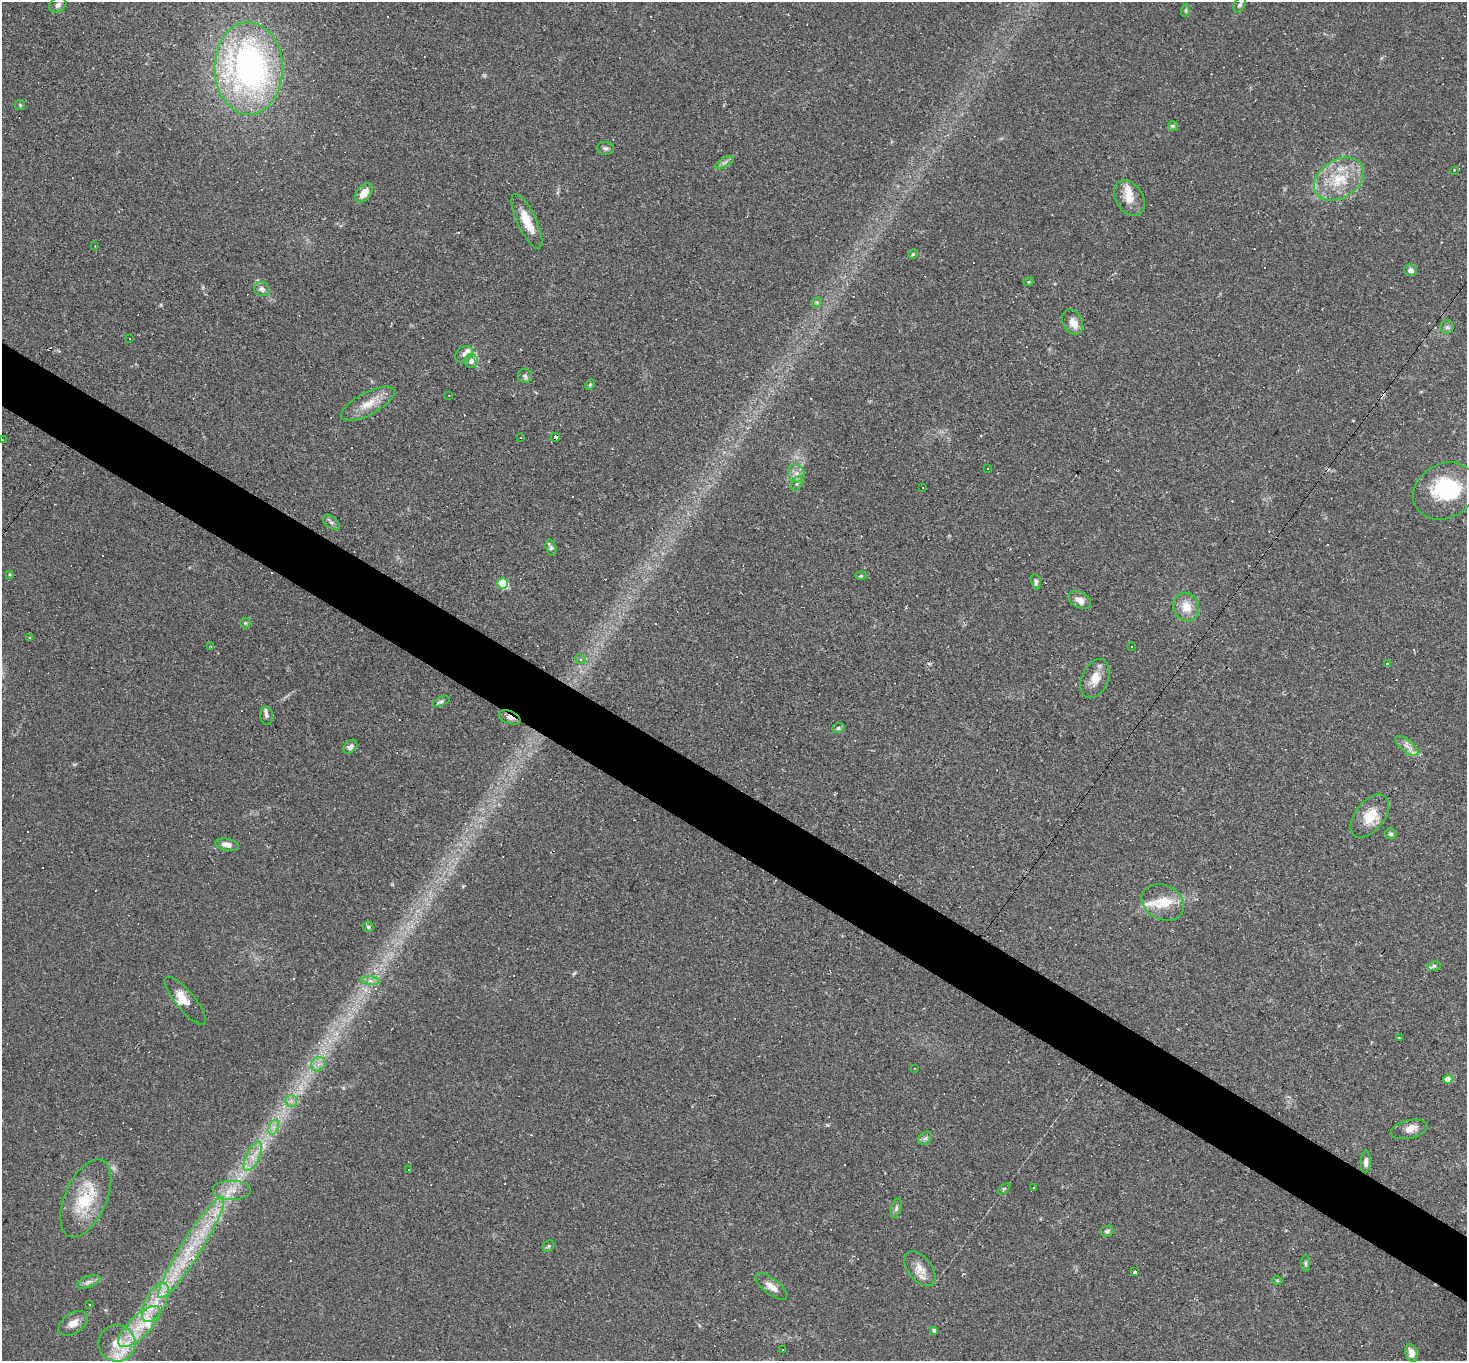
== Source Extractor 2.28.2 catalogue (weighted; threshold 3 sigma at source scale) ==
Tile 6 of 4 x 4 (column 2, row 2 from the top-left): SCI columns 1466-2930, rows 2864-4222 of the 5859 x 5866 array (HDU 1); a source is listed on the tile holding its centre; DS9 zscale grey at full resolution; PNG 1469 x 1363 px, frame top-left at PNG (2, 2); each listed source drawn as its Kron ellipse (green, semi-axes under 4 px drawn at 4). Shown black and unused: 5% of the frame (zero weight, under 2 of 3 exposures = <1% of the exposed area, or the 3 px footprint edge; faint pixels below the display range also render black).
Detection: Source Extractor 2.28.2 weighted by HDU 2 'WHT'; one run over the whole footprint, this tile lists its part. Background 0.0633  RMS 0.006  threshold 0.0271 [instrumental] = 3 sigma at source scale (4.5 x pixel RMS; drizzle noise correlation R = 1.50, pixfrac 1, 0.05/0.05 arcsec/px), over >= 5 px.
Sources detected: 167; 3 too faint to see at this stretch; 1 inside a brighter object's white glare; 51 cosmic-ray / hot-pixel residue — neither listed nor drawn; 14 inside a brighter listed object's ellipse — not listed separately; the other 98 listed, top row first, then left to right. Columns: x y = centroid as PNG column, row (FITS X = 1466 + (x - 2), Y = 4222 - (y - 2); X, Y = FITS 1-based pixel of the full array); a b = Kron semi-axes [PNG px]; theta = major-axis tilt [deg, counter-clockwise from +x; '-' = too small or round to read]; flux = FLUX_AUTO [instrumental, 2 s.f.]
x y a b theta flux
58 5 9 7 39 2.1
1240 5 8 5 62 1.4
1186 10 6 4 71 0.81
249 68 46 34 -89 190
20 105 5 5 - 0.76
1173 126 5 5 - 0.84
605 148 9 6 -9 1.6
725 162 10 4 30 1.5
1454 170 3 2 - 0.93
1339 179 27 19 32 22
364 193 11 7 52 6.9
1129 198 19 13 -58 8.6
527 221 30 9 -65 12
95 246 2 2 - 0.4
913 254 5 4 - 0.69
1410 270 6 5 - 2.6
1029 282 5 4 - 0.83
262 289 8 7 - 2.4
817 302 6 4 44 0.94
1073 322 13 9 -62 5.2
1447 327 6 6 - 1.5
130 338 3 2 - 0.67
464 354 9 7 38 2.6
471 361 7 6 - 3.2
525 376 7 7 - 1.5
590 385 6 4 62 0.84
449 395 3 2 - 0.31
368 404 29 11 28 9.9
555 437 4 3 - 22
520 438 3 3 - 1.5
2 440 3 2 - 0.4
987 469 2 2 - 0.48
796 473 9 8 - 3.5
797 483 8 5 63 1.5
923 488 3 2 - 0.9
1445 491 33 27 30 47
331 522 10 5 -38 1.7
551 548 8 5 -75 1.2
9 574 4 2 - 0.53
861 576 6 4 1 0.66
1036 582 8 4 -80 1.3
503 583 5 5 - 36
1080 600 12 7 -28 4.8
1186 607 14 12 -68 8.8
245 623 5 5 - 0.87
30 638 4 2 - 0.46
211 646 3 3 - 1.2
1131 646 3 3 - 0.85
580 659 5 4 - 0.83
1387 664 4 3 - 0.54
1095 678 20 13 66 7.9
441 701 9 4 21 1.5
266 716 9 6 -84 1.8
510 717 11 6 -22 2.3
838 728 6 4 18 1
1407 746 14 6 -39 3.8
350 747 8 5 42 2.5
1370 816 25 14 53 13
1391 834 6 5 - 1.2
227 845 12 6 -11 3.6
1163 902 22 17 -25 12
368 927 5 5 - 0.9
1434 966 7 4 12 1.1
370 981 9 4 -5 1.7
185 1001 30 9 -50 7.6
1399 1038 3 2 - 0.53
318 1064 8 6 45 2.6
914 1068 3 2 - 0.42
1448 1079 5 4 - 8.3
291 1101 6 6 - 1.7
274 1127 8 4 71 2.2
1409 1129 18 9 13 4.7
925 1138 7 6 - 1.4
253 1156 16 6 64 5.9
1366 1162 11 5 88 2.6
408 1170 2 2 - 0.4
1033 1187 3 2 - 0.61
1004 1189 7 3 37 0.73
232 1191 19 10 0 8.7
86 1198 42 21 66 29
896 1208 10 5 72 1.5
1107 1231 7 5 16 1.4
549 1246 6 5 - 0.95
191 1248 59 10 58 31
1306 1264 8 4 -89 1.1
920 1269 20 12 -52 7.3
1135 1272 4 3 - 1.9
1277 1280 5 3 - 0.54
88 1282 12 5 21 2.2
771 1286 19 7 -39 5
155 1302 22 10 63 12
90 1304 2 2 - 0.55
73 1323 16 10 34 5.1
139 1326 27 10 44 16
934 1330 4 4 - 1.3
117 1343 18 18 - 15
782 1349 2 2 - 0.53
1411 1353 9 6 -73 4.4
Overlapping masked pixels (flux is a lower limit): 2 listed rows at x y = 555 437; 510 717